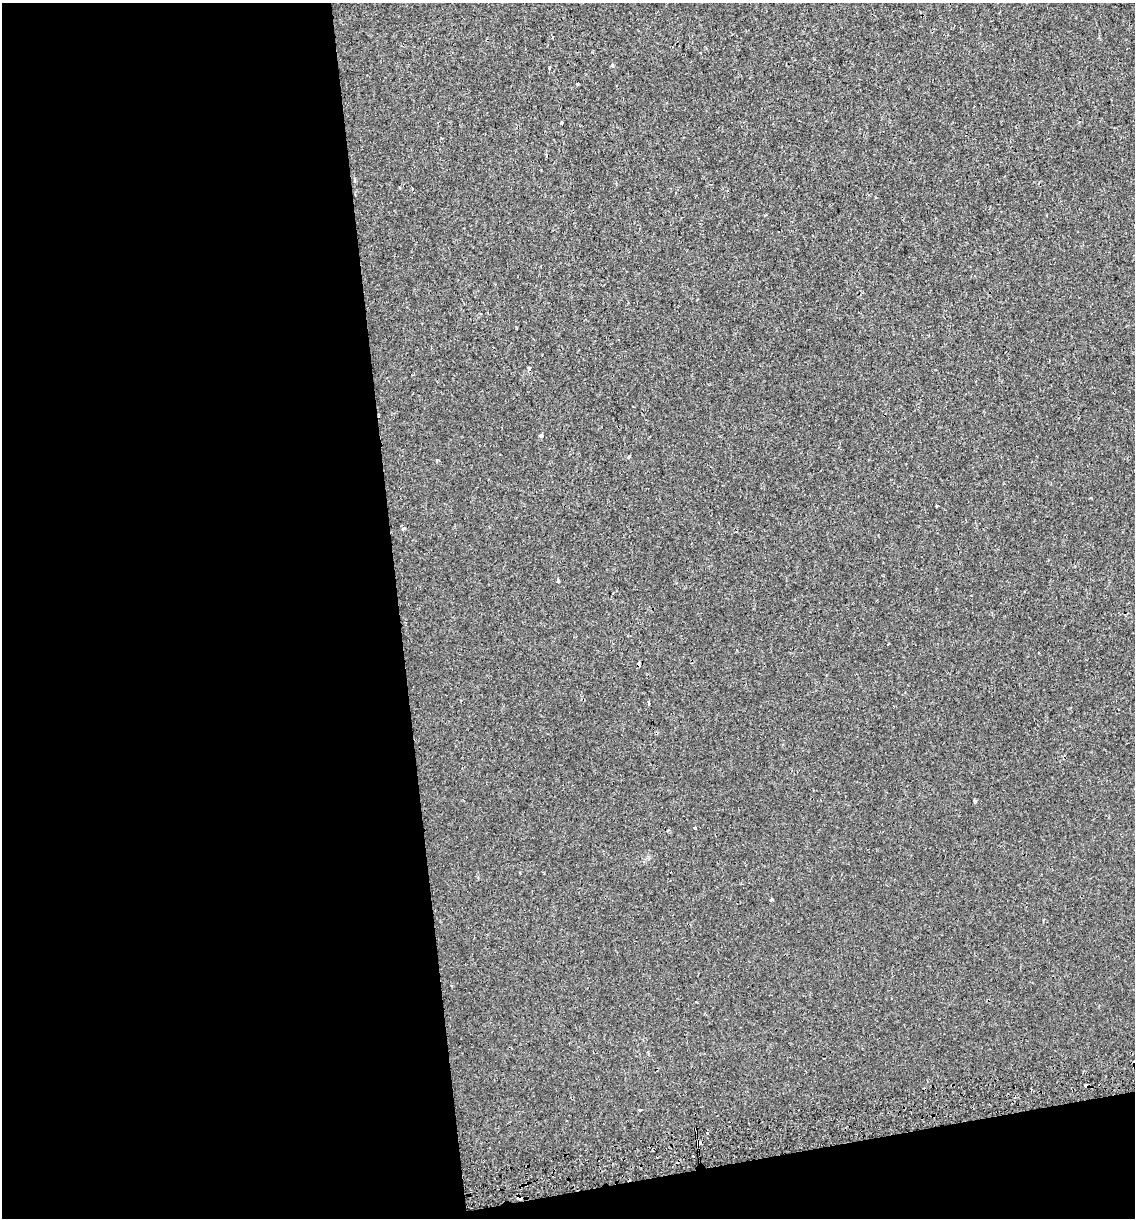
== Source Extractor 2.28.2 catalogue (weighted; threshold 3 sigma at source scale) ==
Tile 13 of 4 x 4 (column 1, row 4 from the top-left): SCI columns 80-1212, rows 44-1259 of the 4646 x 4948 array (HDU 1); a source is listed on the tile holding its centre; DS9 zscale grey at full resolution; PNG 1137 x 1220 px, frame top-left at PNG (2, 3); no overlay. Shown black and unused: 38% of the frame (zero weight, under 2 of 3 exposures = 2% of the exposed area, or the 3 px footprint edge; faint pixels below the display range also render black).
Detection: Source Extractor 2.28.2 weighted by HDU 2 'WHT'; one run over the whole footprint, this tile lists its part. Background 6.02e-04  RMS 0.0036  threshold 0.0162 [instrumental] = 3 sigma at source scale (4.5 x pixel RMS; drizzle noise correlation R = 1.50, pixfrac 1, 0.0396/0.0396 arcsec/px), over >= 5 px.
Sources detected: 25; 5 cosmic-ray / hot-pixel residue — not listed; the other 20 listed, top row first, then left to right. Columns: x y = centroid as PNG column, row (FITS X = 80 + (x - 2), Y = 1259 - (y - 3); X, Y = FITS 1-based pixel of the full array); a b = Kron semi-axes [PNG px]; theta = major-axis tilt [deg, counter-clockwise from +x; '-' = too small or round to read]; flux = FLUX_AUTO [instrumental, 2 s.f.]
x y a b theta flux
612 65 3 3 - 1.6
549 67 3 2 - 0.47
577 84 3 3 - 2
562 123 3 3 - 2.5
1049 360 3 2 - 0.29
529 368 5 3 - 0.72
541 436 4 3 - 0.84
628 457 4 3 - 0.46
437 461 4 3 - 0.33
403 529 5 3 - 0.44
558 581 4 3 - 1.5
648 703 3 2 - 1.1
974 802 4 3 - 0.55
694 828 3 3 - 0.57
668 830 4 3 - 0.4
771 900 4 3 - 0.41
696 1002 2 2 - 0.39
640 1110 4 2 - 0.34
698 1143 4 3 - 6.7
519 1198 4 3 - 5.2
Overlapping masked pixels (flux is a lower limit): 2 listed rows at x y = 698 1143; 519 1198